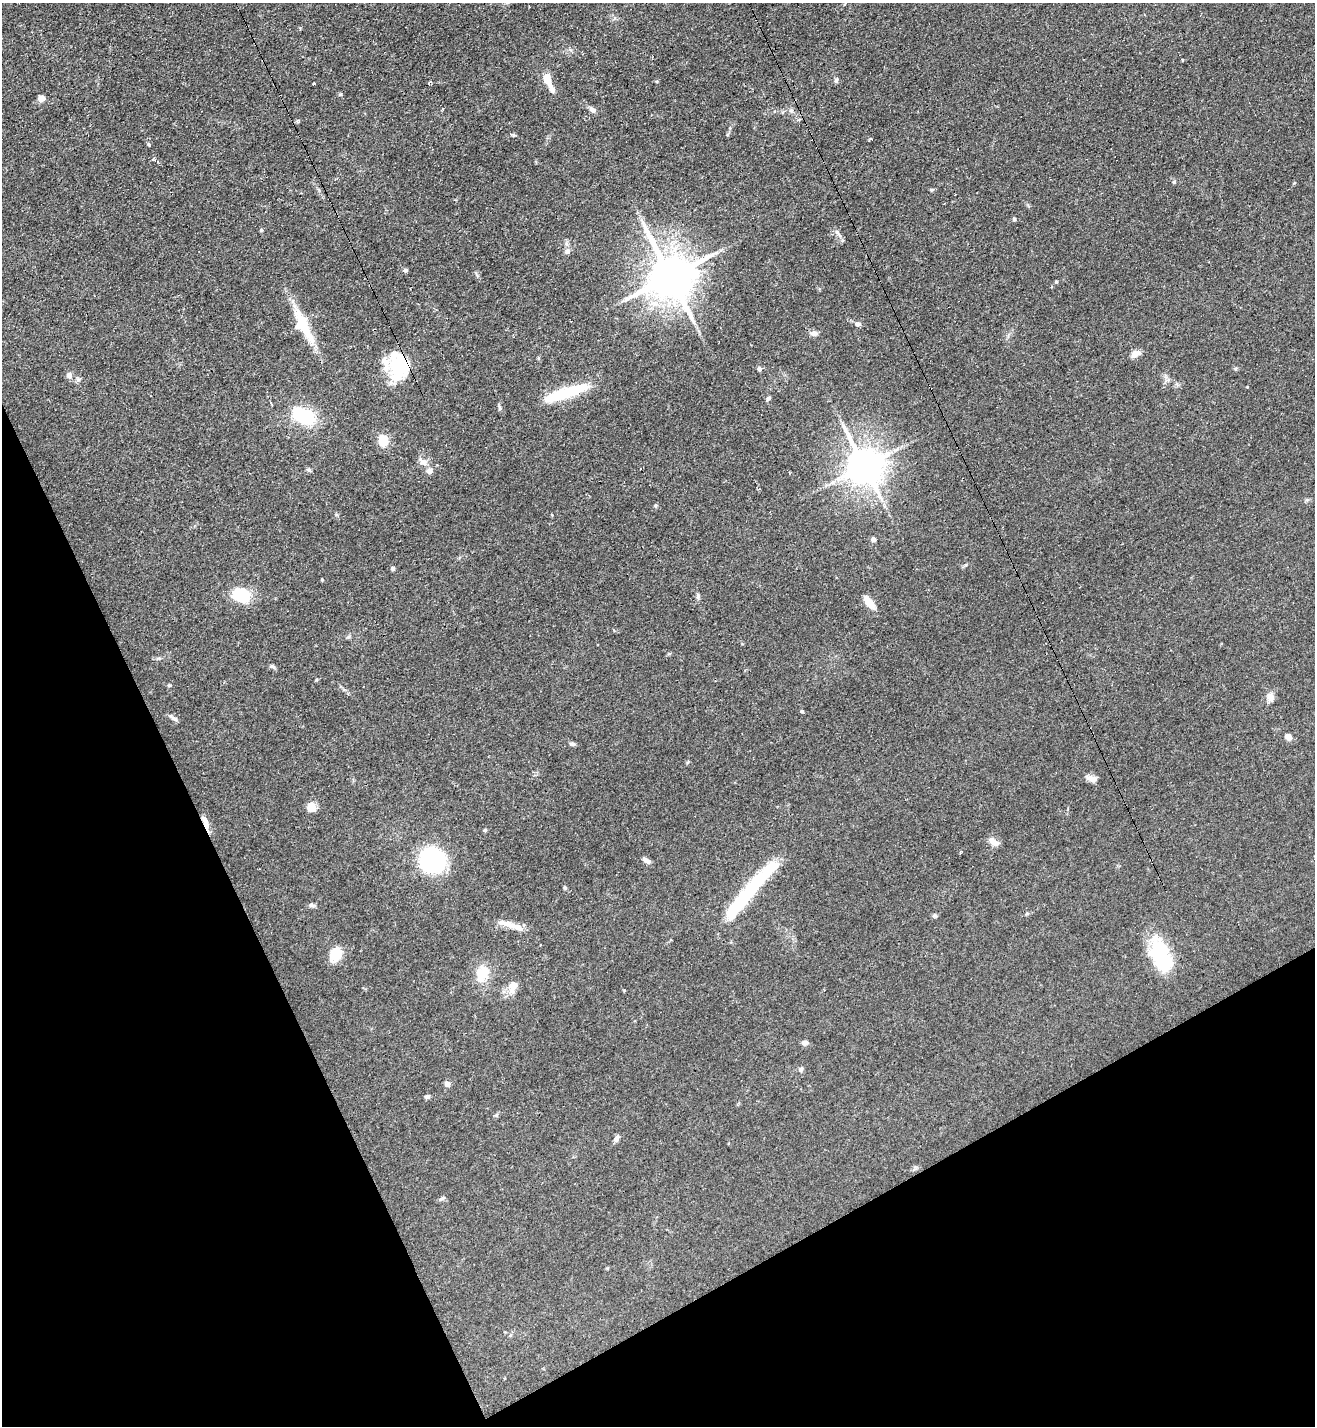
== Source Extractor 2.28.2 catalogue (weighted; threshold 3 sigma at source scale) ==
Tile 14 of 4 x 4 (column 2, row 4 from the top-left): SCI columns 1472-2784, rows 10-1433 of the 5708 x 5718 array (HDU 1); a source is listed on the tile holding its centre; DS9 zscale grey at full resolution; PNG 1317 x 1428 px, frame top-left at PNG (2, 3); no overlay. Shown black and unused: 24% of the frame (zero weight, under 3 of 4 exposures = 1% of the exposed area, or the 3 px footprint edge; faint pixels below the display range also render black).
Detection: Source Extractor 2.28.2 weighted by HDU 2 'WHT'; one run over the whole footprint, this tile lists its part. Background 0.063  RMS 0.0057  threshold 0.0258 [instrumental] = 3 sigma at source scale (4.5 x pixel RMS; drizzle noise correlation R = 1.50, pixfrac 1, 0.05/0.05 arcsec/px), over >= 5 px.
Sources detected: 82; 3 inside a brighter object's white glare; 4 cosmic-ray / hot-pixel residue — not listed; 6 inside a brighter listed object's ellipse — not listed separately; the other 69 listed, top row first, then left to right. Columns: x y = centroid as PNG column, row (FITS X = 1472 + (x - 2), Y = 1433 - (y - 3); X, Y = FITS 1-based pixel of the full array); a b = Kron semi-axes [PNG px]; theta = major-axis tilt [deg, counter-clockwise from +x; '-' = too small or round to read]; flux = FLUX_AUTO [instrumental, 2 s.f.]
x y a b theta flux
1182 61 4 3 - 3
547 79 19 8 -70 7.1
836 80 6 5 - 1.2
429 83 6 2 44 0.65
314 84 3 2 - 0.69
41 98 7 6 - 4
592 110 8 6 -34 2.3
791 111 6 4 0 1.1
149 145 3 3 - 1.4
1175 182 6 4 -69 0.75
932 190 6 4 19 0.71
1014 219 4 4 - 0.86
837 233 11 5 -52 2
567 251 8 6 41 2.1
405 270 5 5 - 1.2
670 276 13 11 -62 2600
626 299 8 6 36 1.7
858 324 8 6 -1 1.9
303 325 40 16 -62 21
814 333 10 6 -6 2.1
1135 354 12 7 26 3.6
398 367 33 18 88 27
759 369 5 5 - 1.5
69 375 7 6 - 2.3
565 393 50 10 18 32
768 398 6 5 - 1.3
303 416 25 15 -23 29
383 440 15 12 -70 7.9
423 462 10 8 -36 3.1
864 466 11 10 - 1400
309 470 7 5 0 0.96
429 471 9 8 - 2.3
656 506 5 3 - 0.68
873 539 5 5 - 2.2
393 568 5 5 - 1.1
322 580 5 3 - 0.49
241 595 13 10 -19 34
698 596 9 5 -86 1.2
869 602 15 7 -51 7.5
273 667 8 5 -31 1.2
169 685 5 4 - 0.67
1270 697 10 8 -67 4
802 711 5 3 - 0.74
175 719 9 6 -32 1.6
1288 737 7 6 - 3.6
571 744 8 4 0 1.1
1092 778 11 8 -23 3.2
311 808 11 11 - 4.8
206 825 17 6 -74 4.2
485 830 4 4 - 0.74
993 842 15 6 -34 3.6
432 860 15 14 - 160
646 860 9 5 -31 2.5
565 887 6 4 -86 0.85
747 893 55 13 50 46
312 905 8 6 -16 1.4
1027 913 6 4 2 0.77
934 915 7 5 -16 0.94
509 925 27 7 -16 6.9
336 954 17 13 67 9.4
1160 955 39 19 -70 36
482 973 19 15 67 11
513 986 15 9 75 6.3
804 1043 7 6 - 2
801 1069 7 6 - 1.2
447 1084 5 4 - 4.5
427 1096 7 5 19 1.2
616 1138 9 6 64 1.8
441 1199 8 4 34 1.1
Overlapping masked pixels (flux is a lower limit): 2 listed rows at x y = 398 367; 206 825
Unlisted compact peaks at least as high as the median listed source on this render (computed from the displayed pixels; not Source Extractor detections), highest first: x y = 261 230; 1056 282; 340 94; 513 135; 965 565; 500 408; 316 680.